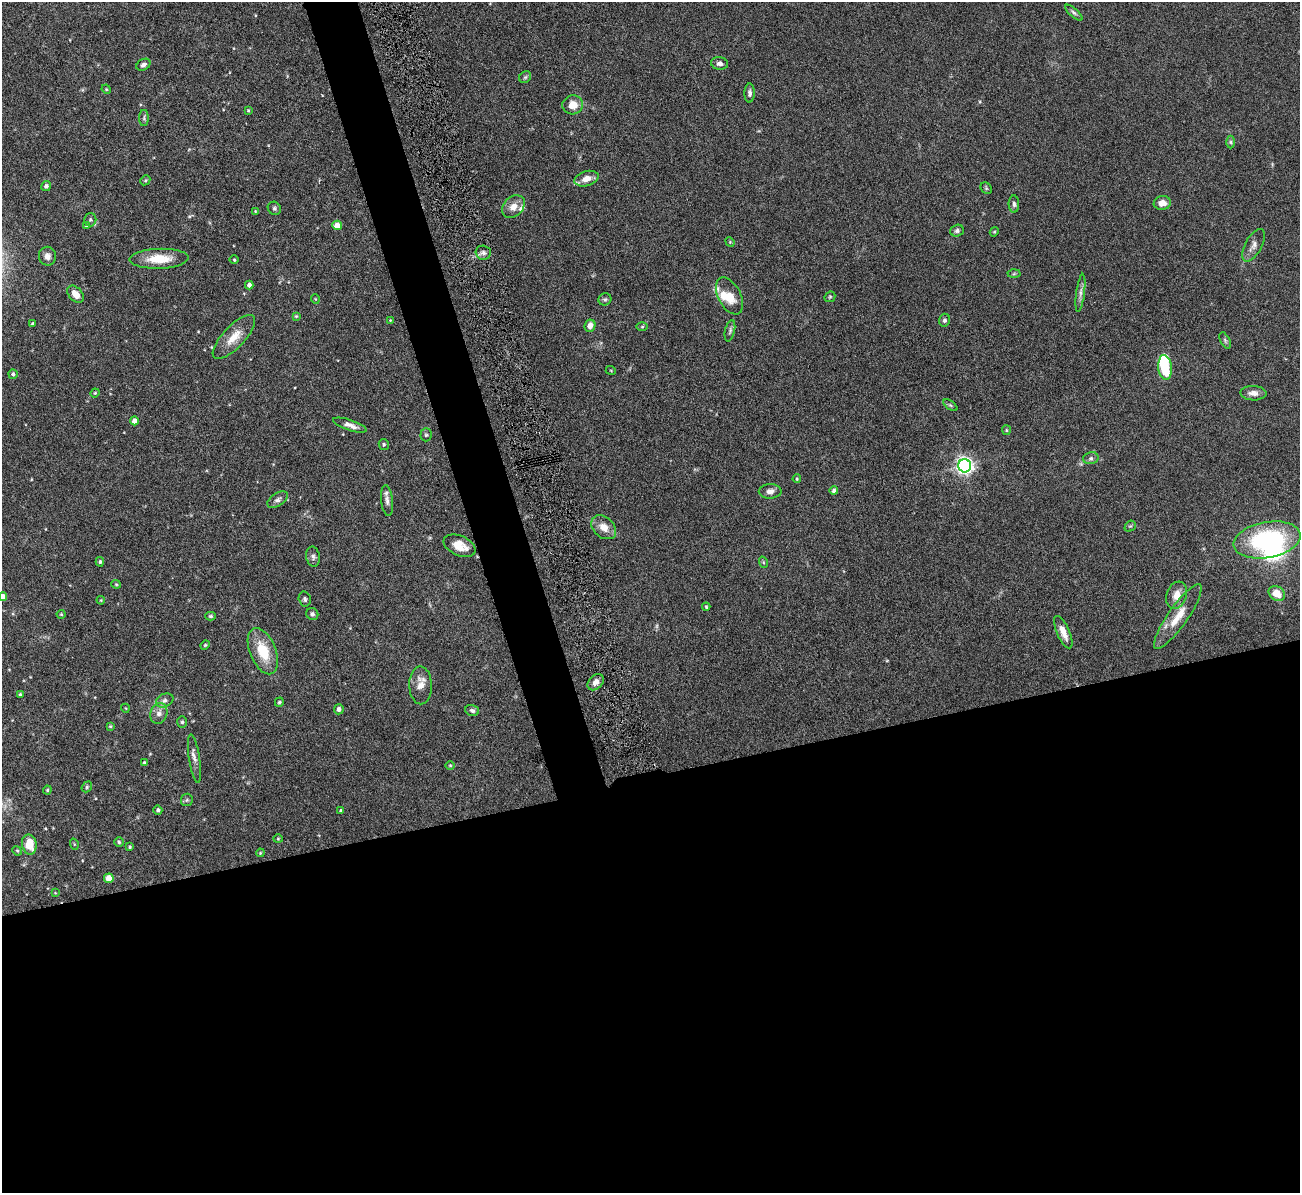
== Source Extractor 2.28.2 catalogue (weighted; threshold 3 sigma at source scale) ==
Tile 15 of 4 x 4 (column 3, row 4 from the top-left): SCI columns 2599-3896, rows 275-1465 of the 5251 x 5196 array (HDU 1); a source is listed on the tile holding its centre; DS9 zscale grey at full resolution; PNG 1302 x 1195 px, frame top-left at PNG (2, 2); each listed source drawn as its Kron ellipse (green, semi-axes under 4 px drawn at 4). Shown black and unused: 38% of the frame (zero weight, under 5 of 9 exposures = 3% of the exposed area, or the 3 px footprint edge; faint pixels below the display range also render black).
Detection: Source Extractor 2.28.2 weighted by HDU 2 'WHT'; one run over the whole footprint, this tile lists its part. Background 0.12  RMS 0.0038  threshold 0.0155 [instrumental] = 3 sigma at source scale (4.09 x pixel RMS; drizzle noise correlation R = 1.36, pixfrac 0.8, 0.05/0.05 arcsec/px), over >= 5 px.
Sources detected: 122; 1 too faint to see at this stretch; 2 inside a brighter object's white glare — neither listed nor drawn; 5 inside a brighter listed object's ellipse — not listed separately; the other 114 listed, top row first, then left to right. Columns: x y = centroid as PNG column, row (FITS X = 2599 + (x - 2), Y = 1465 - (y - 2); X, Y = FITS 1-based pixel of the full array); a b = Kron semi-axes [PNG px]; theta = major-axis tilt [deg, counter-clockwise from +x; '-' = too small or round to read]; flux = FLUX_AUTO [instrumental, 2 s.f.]
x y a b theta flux
1074 13 11 4 -40 0.8
720 63 8 6 -8 1.3
143 65 7 5 29 1
525 77 6 5 - 0.62
106 89 5 4 - 0.32
750 93 9 5 89 1.1
573 105 10 9 - 4
248 110 3 3 - 0.34
144 118 8 5 90 0.69
1231 142 6 4 -89 0.56
587 179 12 7 17 2.8
145 180 5 4 - 0.49
46 186 5 4 - 0.86
986 188 6 5 - 0.51
1162 203 8 7 - 2.7
1014 204 8 5 -88 0.9
513 207 13 9 44 3.1
274 208 7 6 - 0.72
255 211 4 3 - 0.25
90 220 7 6 - 0.71
337 225 4 4 - 4.2
86 226 4 4 - 0.4
957 231 7 5 18 0.78
994 232 5 3 - 0.36
730 242 5 4 - 0.33
1254 245 18 8 61 2.3
483 253 7 7 - 1.3
47 256 9 8 - 1.7
159 259 29 10 2 7.8
234 260 4 3 - 0.29
1014 274 6 4 2 0.5
249 285 4 4 - 1.2
1080 293 19 4 83 1.6
76 294 10 6 -49 3.4
729 296 20 11 -63 5.5
830 297 6 5 - 0.46
315 299 5 3 - 0.26
605 299 6 6 - 0.67
296 316 4 4 - 0.38
390 320 3 3 - 0.25
944 320 6 5 - 0.76
33 324 4 3 - 0.67
590 326 6 5 - 2.6
642 327 6 4 1 0.41
730 331 11 5 77 0.78
234 337 28 11 46 5.8
1225 340 9 4 -63 0.73
1165 367 12 7 -85 12
611 371 5 3 - 0.28
13 374 5 4 - 0.63
95 393 4 4 - 0.35
1253 393 13 7 -2 2.3
950 405 8 4 -35 0.58
135 421 4 4 - 2.4
350 425 17 5 -19 2.1
1006 430 5 4 - 0.36
426 435 6 5 - 0.55
384 444 5 5 - 0.58
1091 458 8 6 13 0.84
965 466 6 6 - 130
797 479 4 3 - 0.36
770 491 11 7 2 1.8
834 491 4 4 - 0.91
278 500 11 6 33 1.1
387 501 15 6 -83 1.4
1130 526 6 5 - 0.46
604 527 14 10 -40 3.7
1267 540 34 18 10 41
459 546 17 10 -23 4.5
313 557 10 7 -80 1.1
100 562 5 4 - 0.62
763 562 6 3 -72 0.4
116 584 4 4 - 0.33
1277 593 9 7 -34 4.5
1177 595 14 10 71 3.6
3 597 4 4 - 2.2
305 599 7 6 - 0.73
101 600 4 3 - 0.27
706 607 4 3 - 0.47
61 614 4 4 - 0.34
312 614 6 5 - 0.88
210 616 5 4 - 0.53
1178 617 39 10 55 7
1063 632 17 6 -67 3.6
205 645 5 4 - 0.38
263 651 24 13 -67 11
596 682 9 6 44 2
421 685 19 11 -89 3.8
20 694 4 4 - 0.39
165 700 9 6 26 1.2
279 702 5 4 - 0.61
125 708 4 3 - 0.25
339 709 5 5 - 0.92
472 710 7 5 -16 0.85
159 713 11 8 71 1.9
182 722 6 5 - 0.55
110 726 4 3 - 0.35
194 759 24 5 -81 1.9
144 763 3 3 - 0.35
450 766 5 3 - 0.3
87 787 6 5 - 0.54
47 790 4 4 - 0.35
187 800 6 6 - 0.69
158 810 5 4 - 0.76
341 810 4 4 - 0.54
278 839 4 4 - 0.33
119 842 5 4 - 0.53
29 844 10 7 -78 6.8
74 844 6 3 -72 0.34
130 847 3 3 - 0.41
17 851 5 4 - 0.42
260 853 4 3 - 0.33
109 878 5 5 - 4.7
55 893 3 3 - 0.24
Isophote crosses this tile's border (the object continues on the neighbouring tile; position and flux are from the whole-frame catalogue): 1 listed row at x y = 3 597